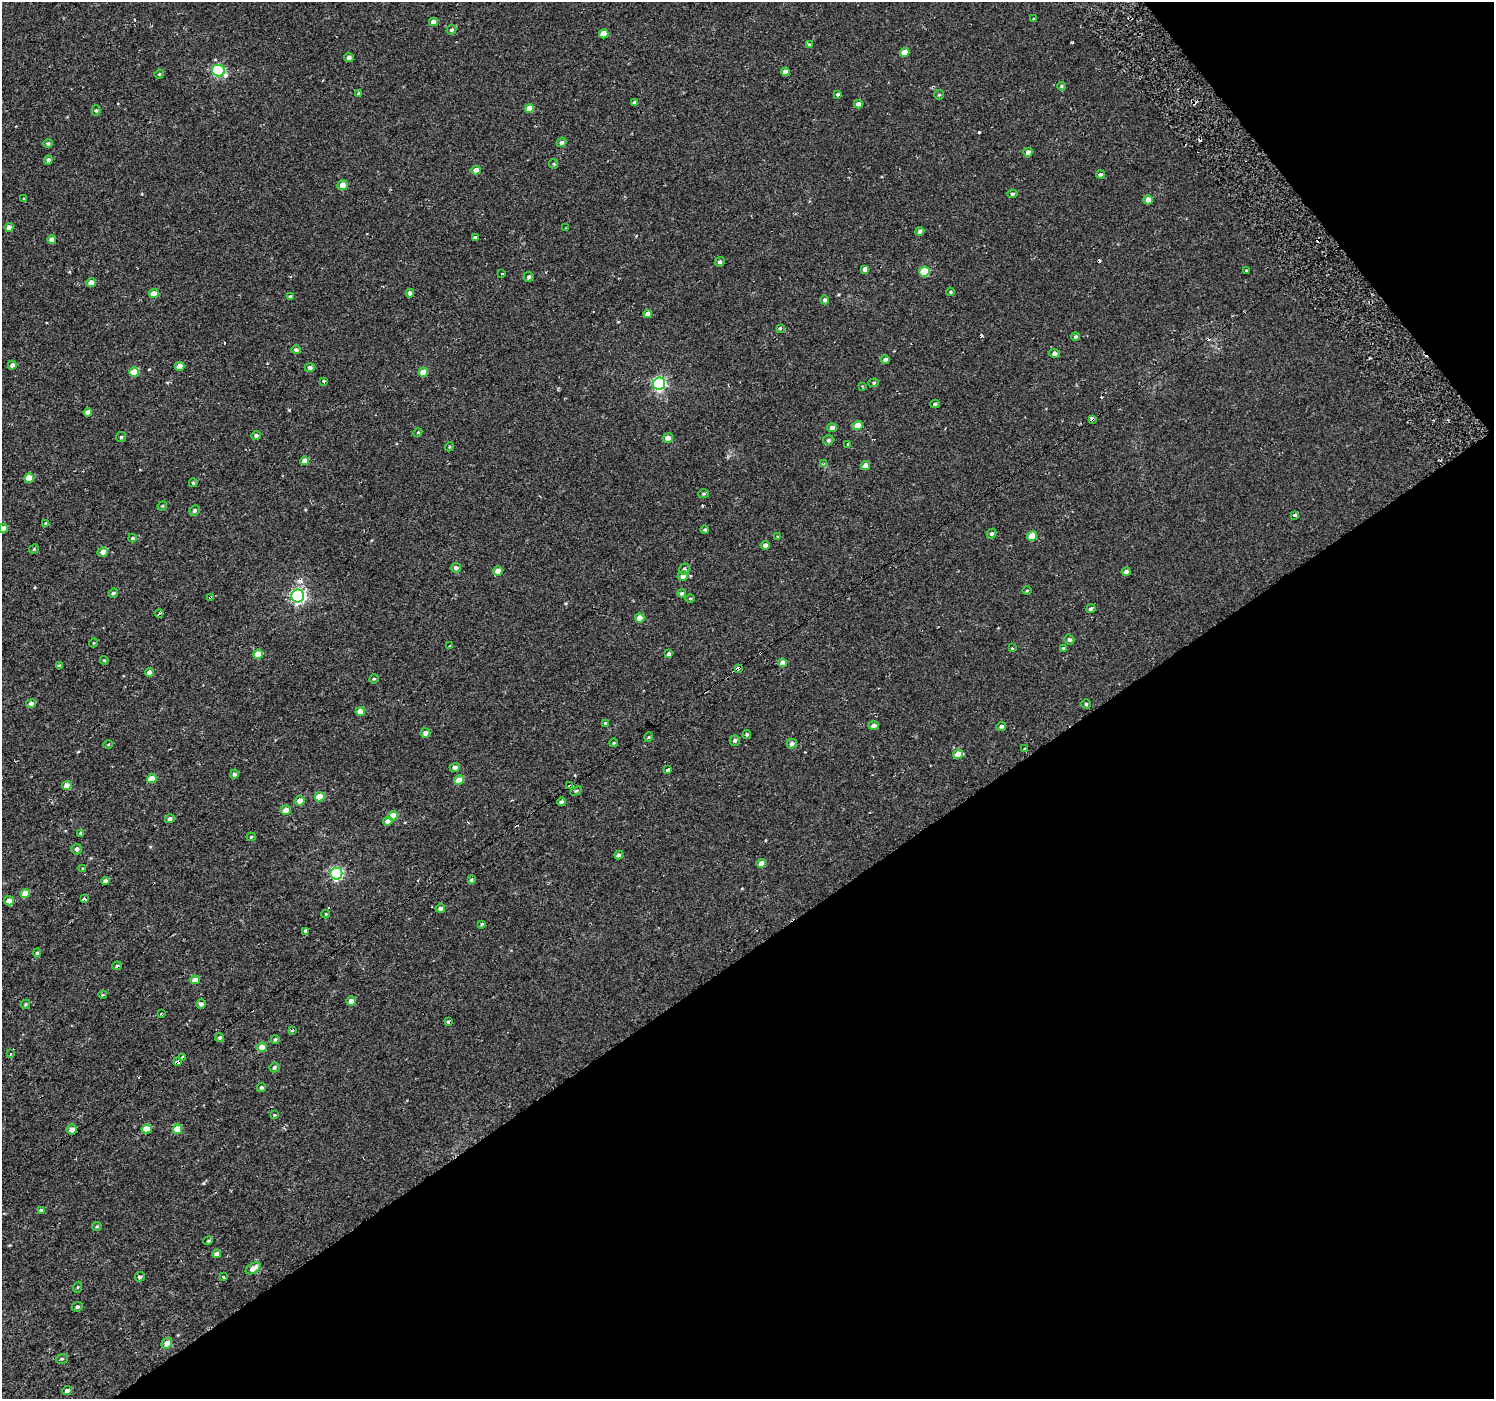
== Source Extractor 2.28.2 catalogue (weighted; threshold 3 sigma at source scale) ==
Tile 12 of 4 x 4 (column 4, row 3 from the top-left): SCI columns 4530-6021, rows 1627-3023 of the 6021 x 5949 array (HDU 1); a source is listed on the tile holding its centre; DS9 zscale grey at full resolution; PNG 1496 x 1401 px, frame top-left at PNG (2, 2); each listed source drawn as its Kron ellipse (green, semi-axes under 4 px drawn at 4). Shown black and unused: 36% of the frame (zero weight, under 2 of 3 exposures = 2% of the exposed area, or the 3 px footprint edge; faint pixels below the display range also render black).
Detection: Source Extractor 2.28.2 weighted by HDU 2 'WHT'; one run over the whole footprint, this tile lists its part. Background 0.00284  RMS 0.0057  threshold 0.0255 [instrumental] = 3 sigma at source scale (4.5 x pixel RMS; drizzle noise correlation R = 1.50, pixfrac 1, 0.0396/0.0396 arcsec/px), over >= 5 px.
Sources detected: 213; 14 cosmic-ray / hot-pixel residue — neither listed nor drawn; the other 199 listed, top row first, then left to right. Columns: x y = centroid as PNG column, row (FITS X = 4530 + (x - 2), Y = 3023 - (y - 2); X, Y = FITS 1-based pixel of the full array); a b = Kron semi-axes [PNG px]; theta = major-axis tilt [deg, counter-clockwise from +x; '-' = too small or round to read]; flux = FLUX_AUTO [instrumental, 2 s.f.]
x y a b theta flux
1033 18 3 3 - 2.8
433 22 4 4 - 3.4
451 30 5 4 - 1
604 34 4 4 - 6.1
809 44 3 3 - 2.5
905 52 5 4 - 6.8
349 58 4 4 - 2.3
218 71 6 5 - 55
785 72 4 4 - 2.8
159 74 5 4 - 0.58
1061 86 4 3 - 0.73
359 94 4 4 - 1.1
838 95 3 3 - 12
939 95 5 4 - 0.67
635 102 4 4 - 1.9
858 104 4 4 - 2.7
529 109 5 4 - 7.8
96 111 5 4 - 0.87
561 142 5 4 - 1.3
48 143 4 4 - 1
1028 152 4 4 - 2.6
48 160 4 4 - 1.7
554 164 5 4 - 0.57
476 170 4 4 - 4.4
1100 175 4 4 - 1.3
342 185 5 5 - 4.7
1012 194 5 4 - 0.85
23 198 3 2 - 0.8
1148 200 5 4 - 4.3
9 227 4 4 - 2.4
565 228 3 2 - 0.43
920 231 4 4 - 1.8
475 237 4 3 - 4
52 240 4 4 - 4.3
720 262 5 4 - 1.4
865 269 4 4 - 2.3
1246 270 3 3 - 1.1
924 272 5 5 - 18
502 273 3 2 - 0.6
529 277 5 5 - 1.1
91 282 5 4 - 3.8
950 292 4 3 - 0.6
154 293 5 4 - 5.4
410 293 4 4 - 2.1
290 297 4 3 - 0.69
825 300 4 4 - 1.1
648 314 4 4 - 2.9
780 328 4 3 - 0.55
1075 336 4 4 - 0.9
296 350 5 4 - 1.3
1054 353 5 4 - 1.8
885 360 4 4 - 2
12 365 4 4 - 1.7
180 366 4 4 - 3.9
310 368 5 4 - 1.6
134 372 5 4 - 9
423 372 5 4 - 7.5
324 381 3 3 - 4.2
874 383 5 4 - 0.65
659 384 6 6 - 94
862 386 3 3 - 0.65
935 404 4 3 - 1.1
88 412 4 4 - 2.7
1092 419 4 3 - 2.6
857 426 5 4 - 7.4
832 428 5 4 - 1.8
418 432 4 3 - 0.5
256 435 5 4 - 1.3
121 437 5 5 - 0.78
668 438 5 5 - 4
828 440 5 5 - 1
848 444 3 3 - 2.3
449 447 4 3 - 0.54
304 461 4 4 - 3.3
824 464 3 3 - 1.4
866 466 4 4 - 3.7
29 478 5 4 - 8.8
193 483 4 3 - 0.74
703 494 5 4 - 0.82
162 506 5 4 - 0.5
195 510 5 4 - 1.2
1294 515 3 3 - 23
46 524 4 3 - 1.3
3 528 4 4 - 3.3
705 530 4 4 - 0.72
991 534 5 4 - 1.1
1032 536 5 4 - 7.6
778 537 4 3 - 0.48
132 538 4 3 - 0.75
765 545 4 4 - 2.4
34 549 5 4 - 0.58
103 552 5 4 - 3.5
456 568 5 5 - 1.7
684 569 5 5 - 1.4
498 571 5 4 - 4.1
1126 572 4 4 - 1.7
683 576 5 5 - 2.9
1027 591 5 3 - 0.5
113 593 5 4 - 1.1
681 593 4 4 - 1
298 596 6 6 - 130
210 597 3 2 - 0.85
690 598 4 3 - 0.45
1091 609 5 3 - 5.5
159 613 4 3 - 0.63
640 618 5 4 - 7
1069 640 5 5 - 1.3
93 643 4 3 - 0.42
449 646 3 3 - 1.6
1012 648 3 3 - 1.1
1063 648 4 4 - 0.59
258 654 5 4 - 9.3
669 654 4 4 - 1.4
104 660 4 4 - 0.44
783 663 4 4 - 4.5
59 666 4 3 - 1.1
738 668 3 3 - 7.8
149 672 4 4 - 1.8
374 679 5 4 - 0.65
31 704 5 4 - 2.1
1086 704 5 5 - 0.82
360 712 4 4 - 6.3
605 723 4 3 - 4.9
873 726 5 4 - 2.3
1001 726 4 4 - 1.9
425 733 5 4 - 3
747 735 4 4 - 1
649 737 5 3 - 0.48
735 740 5 5 - 1.3
613 743 4 3 - 0.46
108 744 4 3 - 0.48
792 744 5 5 - 2
1024 748 3 3 - 0.84
958 754 5 4 - 6.6
455 767 5 4 - 2.7
667 770 4 3 - 3.3
234 774 5 4 - 1.4
152 779 5 4 - 7.4
459 780 5 4 - 5.1
67 785 5 4 - 3.5
570 786 3 3 - 1
576 791 6 4 28 0.82
320 797 5 4 - 9.8
300 801 5 4 - 4.7
561 802 4 3 - 1.7
286 810 5 4 - 4
393 816 5 4 - 8.5
170 819 5 4 - 1.4
388 821 5 4 - 3.2
81 833 4 3 - 1.1
251 837 4 4 - 0.61
77 849 5 5 - 1.6
619 855 4 4 - 1.5
761 863 5 4 - 3.3
83 869 4 3 - 0.7
336 874 6 6 - 76
471 879 3 3 - 1.8
105 881 4 4 - 2
25 893 5 4 - 8.5
85 899 4 3 - 5
9 901 5 4 - 3.5
440 908 5 4 - 1.7
326 914 4 4 - 0.53
482 924 4 4 - 0.6
305 931 3 3 - 9.3
37 953 4 4 - 0.82
117 966 5 3 - 0.85
195 980 5 4 - 5.1
103 995 4 3 - 0.51
351 1001 5 4 - 3
25 1004 5 4 - 0.76
201 1004 5 4 - 1.6
161 1013 3 3 - 0.58
448 1021 3 3 - 2.6
292 1030 3 3 - 1.6
220 1038 4 4 - 1.3
275 1039 4 3 - 0.68
262 1047 5 4 - 7.5
10 1054 3 3 - 0.68
183 1058 4 4 - 1.1
177 1062 4 3 - 10
274 1067 5 4 - 1
261 1088 5 4 - 1.1
274 1115 3 3 - 1.9
72 1129 5 5 - 3
147 1129 5 4 - 7.7
177 1129 5 4 - 7.7
41 1210 4 3 - 0.79
97 1226 5 4 - 0.63
208 1241 5 3 - 0.6
216 1254 4 4 - 2.1
253 1268 8 5 32 4.8
140 1277 5 4 - 1.4
223 1277 4 3 - 1.8
78 1287 5 3 - 0.53
77 1307 6 4 25 1.1
167 1343 5 5 - 4.1
62 1359 6 4 18 0.92
67 1391 5 4 - 2.4
Overlapping masked pixels (flux is a lower limit): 6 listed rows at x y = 1092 419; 210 597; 738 668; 570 786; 183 1058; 177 1062
Isophote crosses this tile's border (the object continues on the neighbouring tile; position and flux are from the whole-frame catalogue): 1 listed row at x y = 3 528